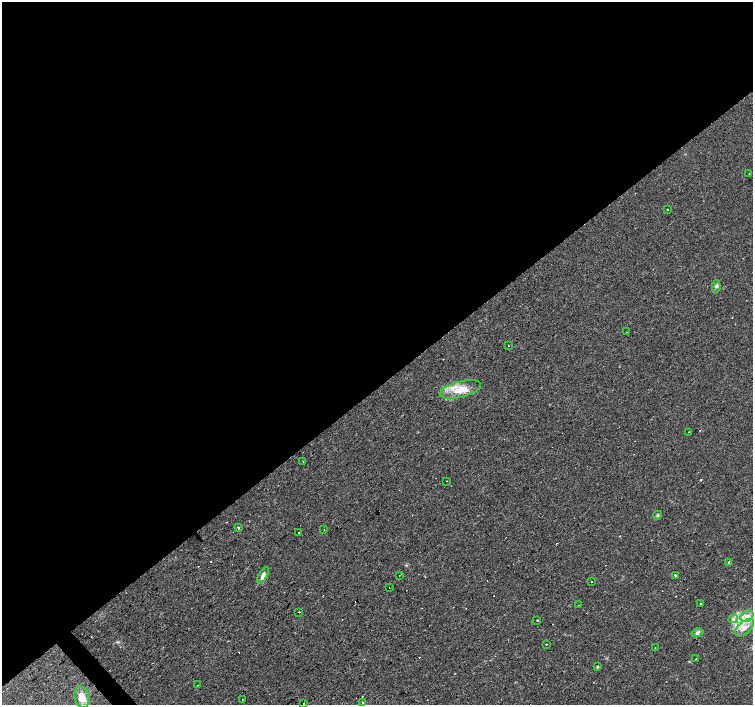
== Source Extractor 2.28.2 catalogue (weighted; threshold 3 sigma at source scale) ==
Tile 2 of 4 x 4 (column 2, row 1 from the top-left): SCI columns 1502-3002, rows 4360-5764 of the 6008 x 5969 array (HDU 1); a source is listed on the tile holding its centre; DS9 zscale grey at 2 x 2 block average (1 PNG px = mean of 2 x 2 image px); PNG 755 x 707 px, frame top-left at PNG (2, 2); each listed source drawn as its Kron ellipse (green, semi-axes under 4 px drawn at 4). Shown black and unused: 55% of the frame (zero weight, under 2 of 3 exposures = <1% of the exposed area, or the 3 px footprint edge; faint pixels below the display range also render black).
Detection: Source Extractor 2.28.2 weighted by HDU 2 'WHT'; one run over the whole footprint, this tile lists its part. Background 0.0312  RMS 0.0061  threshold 0.0272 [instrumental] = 3 sigma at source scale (4.5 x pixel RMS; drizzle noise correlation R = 1.50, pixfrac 1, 0.0396/0.0396 arcsec/px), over >= 5 px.
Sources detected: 56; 17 cosmic-ray / hot-pixel residue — neither listed nor drawn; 3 inside a brighter listed object's ellipse — not listed separately; the other 36 listed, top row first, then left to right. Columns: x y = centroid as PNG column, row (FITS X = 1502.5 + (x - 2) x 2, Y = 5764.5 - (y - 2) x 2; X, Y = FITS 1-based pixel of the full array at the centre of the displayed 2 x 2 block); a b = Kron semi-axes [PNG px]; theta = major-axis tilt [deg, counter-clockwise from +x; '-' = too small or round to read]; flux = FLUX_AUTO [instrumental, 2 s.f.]
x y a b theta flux
749 174 2 2 - 1.5
667 209 2 2 - 1.9
716 286 6 3 81 2.6
627 332 2 2 - 0.98
508 346 2 2 - 3.8
460 389 21 8 14 25
688 432 2 2 - 3
303 461 2 2 - 7.5
446 481 2 2 - 1.6
658 515 4 3 - 2.2
238 528 2 2 - 13
324 530 2 2 - 1.2
299 533 2 2 - 3.1
729 562 3 3 - 1.6
263 575 9 4 63 5.3
399 575 2 2 - 0.87
675 575 2 2 - 43
592 582 2 2 - 2.7
389 587 2 2 - 0.88
701 604 2 2 - 2.7
578 605 2 2 - 0.79
299 612 2 2 - 1.6
747 616 7 5 30 7.4
733 619 5 3 - 2.6
537 620 2 2 - 21
745 628 11 6 40 11
697 633 6 4 16 3.4
546 644 2 2 - 3
655 648 2 2 - 11
696 659 2 2 - 3.2
598 667 2 2 - 2.1
197 685 2 2 - 1.8
82 697 10 7 -78 16
242 700 2 2 - 2.3
363 703 2 2 - 62
303 704 2 2 - 1.1
Isophote crosses this tile's border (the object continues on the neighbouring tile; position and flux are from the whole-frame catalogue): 1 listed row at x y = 303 704
Diffuse or blended objects may show on this block-average render without a row.